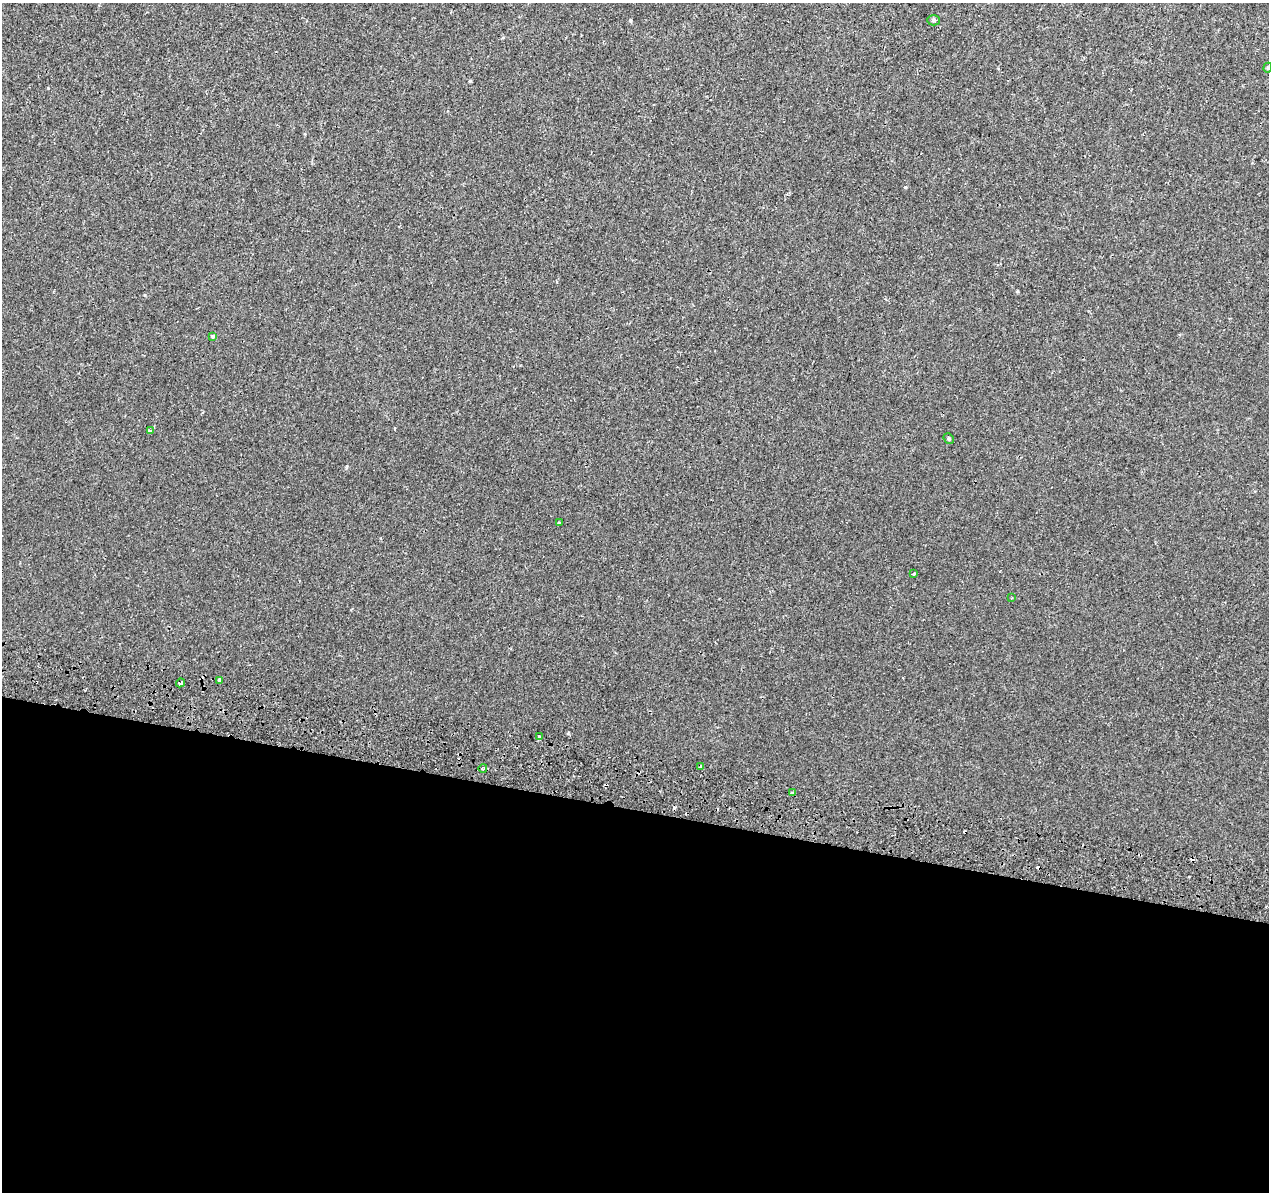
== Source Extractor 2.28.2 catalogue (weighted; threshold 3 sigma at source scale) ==
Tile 14 of 4 x 4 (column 2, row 4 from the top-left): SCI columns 1293-2559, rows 340-1529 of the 5108 x 5377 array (HDU 1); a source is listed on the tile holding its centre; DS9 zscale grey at full resolution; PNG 1271 x 1194 px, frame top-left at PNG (2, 3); each listed source drawn as its Kron ellipse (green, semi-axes under 4 px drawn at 4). Shown black and unused: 32% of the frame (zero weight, under 2 of 3 exposures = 3% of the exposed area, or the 3 px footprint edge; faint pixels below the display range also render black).
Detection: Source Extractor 2.28.2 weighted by HDU 2 'WHT'; one run over the whole footprint, this tile lists its part. Background 0.00121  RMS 0.0038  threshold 0.017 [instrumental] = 3 sigma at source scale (4.5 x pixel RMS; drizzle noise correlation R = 1.50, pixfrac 1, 0.0396/0.0396 arcsec/px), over >= 5 px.
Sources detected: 20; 6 cosmic-ray / hot-pixel residue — neither listed nor drawn; the other 14 listed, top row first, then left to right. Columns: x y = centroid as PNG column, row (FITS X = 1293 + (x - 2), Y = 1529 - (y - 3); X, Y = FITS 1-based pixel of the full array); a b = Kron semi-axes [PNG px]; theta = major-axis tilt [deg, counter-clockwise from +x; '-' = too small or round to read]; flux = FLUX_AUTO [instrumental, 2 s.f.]
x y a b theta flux
934 20 6 5 - 0.63
1268 68 5 4 - 0.42
213 336 4 3 - 0.72
150 431 4 3 - 1.3
949 438 6 4 -48 0.56
560 523 3 3 - 1.4
913 574 3 3 - 0.87
1012 598 3 3 - 0.47
219 680 4 3 - 1.7
180 683 4 4 - 3.9
539 737 3 3 - 1.5
700 767 4 3 - 0.71
483 768 4 2 - 0.37
792 792 3 3 - 1.3
Isophote crosses this tile's border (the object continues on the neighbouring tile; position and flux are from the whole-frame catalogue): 1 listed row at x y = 1268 68
Unlisted compact peaks at least as high as the median listed source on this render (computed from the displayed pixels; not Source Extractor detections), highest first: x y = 905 187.